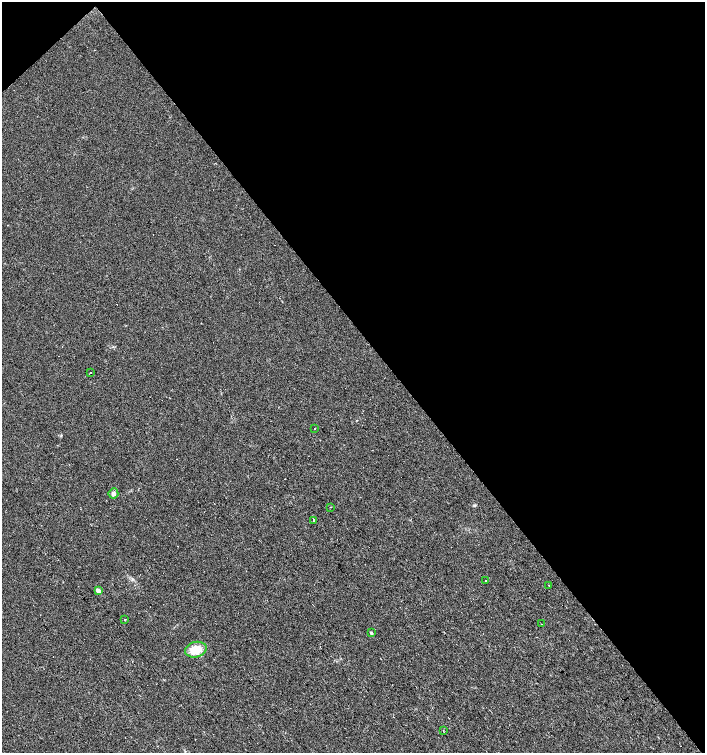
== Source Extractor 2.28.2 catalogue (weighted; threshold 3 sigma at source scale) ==
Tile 3 of 4 x 4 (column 3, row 1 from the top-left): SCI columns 3015-4420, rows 4504-6004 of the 5965 x 6004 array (HDU 1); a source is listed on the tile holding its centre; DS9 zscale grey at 2 x 2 block average (1 PNG px = mean of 2 x 2 image px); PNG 707 x 755 px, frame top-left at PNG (2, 2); each listed source drawn as its Kron ellipse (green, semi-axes under 4 px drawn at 4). Shown black and unused: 45% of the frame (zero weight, under 2 of 3 exposures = <1% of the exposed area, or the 3 px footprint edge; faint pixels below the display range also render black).
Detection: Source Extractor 2.28.2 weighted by HDU 2 'WHT'; one run over the whole footprint, this tile lists its part. Background 0.0211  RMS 0.0055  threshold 0.0249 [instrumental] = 3 sigma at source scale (4.5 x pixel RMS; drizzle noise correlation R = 1.50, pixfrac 1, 0.0396/0.0396 arcsec/px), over >= 5 px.
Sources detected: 26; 13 cosmic-ray / hot-pixel residue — neither listed nor drawn; the other 13 listed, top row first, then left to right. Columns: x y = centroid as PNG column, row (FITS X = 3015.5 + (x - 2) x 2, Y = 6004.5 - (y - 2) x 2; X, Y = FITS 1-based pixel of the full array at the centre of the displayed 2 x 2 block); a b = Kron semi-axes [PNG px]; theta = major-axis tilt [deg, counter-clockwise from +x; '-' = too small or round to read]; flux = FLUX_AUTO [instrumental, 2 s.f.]
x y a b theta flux
90 373 2 2 - 1.9
314 428 2 2 - 1.5
113 493 5 5 - 3.6
330 507 2 2 - 0.63
314 520 2 2 - 3.2
486 581 2 2 - 2.8
549 585 2 2 - 3.1
98 591 3 2 - 12
125 619 2 2 - 1.1
542 624 2 2 - 0.43
371 633 2 2 - 2.4
196 650 11 7 14 25
443 731 2 2 - 0.68
Diffuse or blended objects may show on this block-average render without a row.